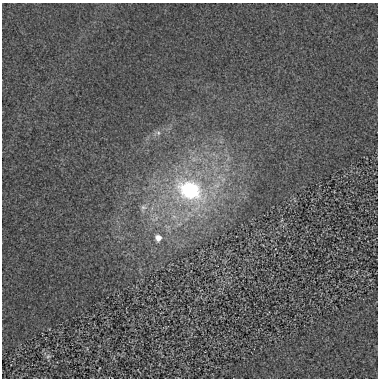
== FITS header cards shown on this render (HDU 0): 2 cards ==
NAXIS1  =                  376
NAXIS2  =                  376

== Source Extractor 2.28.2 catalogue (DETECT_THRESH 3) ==
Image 376 x 376 px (HDU 0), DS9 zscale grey, 1 PNG px = 1 image px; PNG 380 x 380 px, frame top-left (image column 1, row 376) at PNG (2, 3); no overlay
Background 0.00334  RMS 0.024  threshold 0.0723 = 3 sigma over >= 5 px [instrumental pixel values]
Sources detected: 6; all 6 listed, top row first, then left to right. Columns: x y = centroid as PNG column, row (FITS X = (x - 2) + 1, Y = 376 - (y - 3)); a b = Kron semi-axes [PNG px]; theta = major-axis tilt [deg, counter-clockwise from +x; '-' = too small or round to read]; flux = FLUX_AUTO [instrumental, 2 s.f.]
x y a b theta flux
158 133 8 6 -69 4.7
190 190 48 32 -36 260
143 208 13 9 61 11
156 218 7 4 72 4
158 238 11 9 -76 13
48 356 8 6 22 3.5